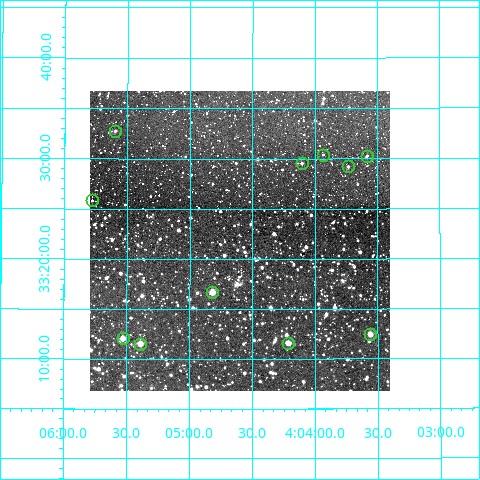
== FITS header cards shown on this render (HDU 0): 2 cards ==
NAXIS1  =                  300
NAXIS2  =                  300

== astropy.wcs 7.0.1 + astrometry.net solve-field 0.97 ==
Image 300 x 300 px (HDU 0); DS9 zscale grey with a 90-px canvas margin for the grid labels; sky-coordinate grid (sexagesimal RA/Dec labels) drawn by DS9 from the SOLVED WCS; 11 Tycho-2 reference stars matched to detected sources circled (green)
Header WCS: RA---TAN/DEC--TAN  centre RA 04:04:36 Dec +33:22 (61.15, +33.36 deg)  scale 6 arcsec/px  FOV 30.0' x 30.0'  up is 0 deg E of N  parity normal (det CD < 0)
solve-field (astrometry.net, Tycho-2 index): VERIFIED the header's WCS against the Tycho-2 star catalogue (11 matches, 0 conflicts) and refined it, rather than solving blind
Solved WCS: RA---TAN-SIP/DEC--TAN-SIP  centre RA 04:04:36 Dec +33:22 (61.15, +33.36 deg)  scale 6 arcsec/px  FOV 30.0' x 29.9'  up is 0 deg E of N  parity normal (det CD < 0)
The solver's refit moves the header's centre by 0.79 arcsec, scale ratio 1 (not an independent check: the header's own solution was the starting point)
Tycho-2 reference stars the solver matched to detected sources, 11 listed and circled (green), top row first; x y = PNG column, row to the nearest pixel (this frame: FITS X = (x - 90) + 1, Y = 300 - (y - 91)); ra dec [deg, ICRS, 3 dp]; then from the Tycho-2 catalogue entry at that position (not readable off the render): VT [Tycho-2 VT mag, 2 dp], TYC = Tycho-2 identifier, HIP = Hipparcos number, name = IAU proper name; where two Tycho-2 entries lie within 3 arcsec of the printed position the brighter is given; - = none
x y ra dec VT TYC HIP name
115 131 61.399 +33.546 11.50 2362-767-1 - -
323 155 60.984 +33.507 13.31 2362-646-1 - -
367 156 60.896 +33.505 11.55 2362-841-1 - -
302 163 61.026 +33.492 11.97 2362-857-1 - -
348 166 60.933 +33.487 12.35 2362-642-1 - -
92 200 61.445 +33.430 11.85 2362-862-1 - -
212 292 61.204 +33.279 10.15 2362-697-1 - -
370 334 60.890 +33.208 11.16 2362-1139-1 - -
123 338 61.383 +33.201 10.98 2362-2425-1 - -
288 343 61.054 +33.193 11.13 2362-2289-1 - -
140 344 61.347 +33.192 10.74 2362-1833-1 - -